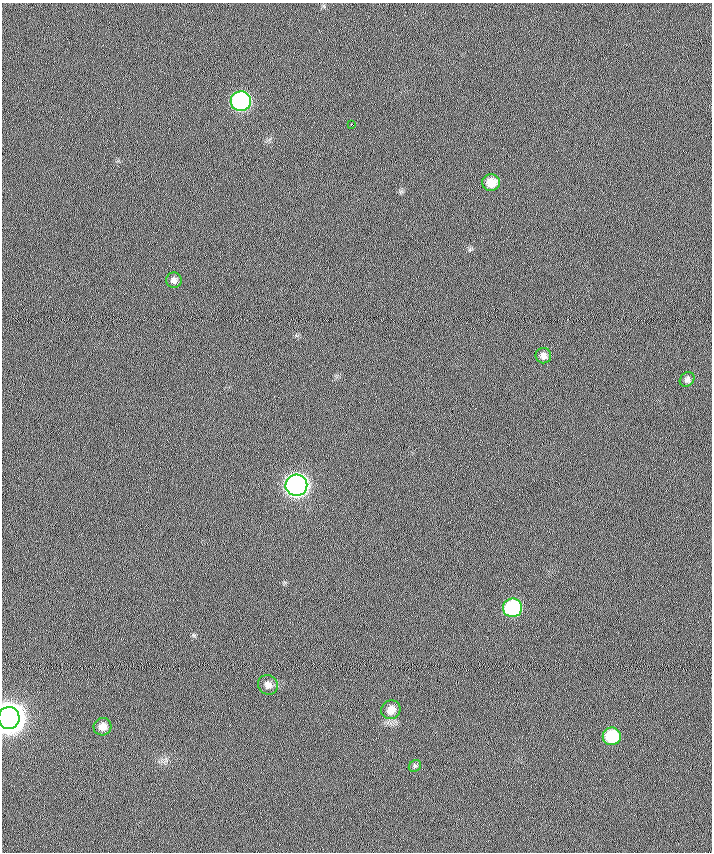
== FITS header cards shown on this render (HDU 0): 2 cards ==
NAXIS1  =                  710 /
NAXIS2  =                  850 /

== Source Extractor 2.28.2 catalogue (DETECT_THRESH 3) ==
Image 710 x 850 px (HDU 0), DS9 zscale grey, 1 PNG px = 1 image px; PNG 714 x 854 px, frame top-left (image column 1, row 850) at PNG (2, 3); each listed source drawn as its Kron ellipse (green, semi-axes under 4 px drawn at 4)
Background 0.137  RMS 6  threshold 18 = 3 sigma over >= 5 px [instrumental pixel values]
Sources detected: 14; all 14 listed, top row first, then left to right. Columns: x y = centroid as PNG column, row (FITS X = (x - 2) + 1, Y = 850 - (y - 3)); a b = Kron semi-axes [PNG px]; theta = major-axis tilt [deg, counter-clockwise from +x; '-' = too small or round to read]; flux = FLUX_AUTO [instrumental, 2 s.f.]
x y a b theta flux
241 101 10 10 - 94000
351 125 3 3 - 4300
491 183 9 8 - 6500
174 280 8 7 - 1900
543 356 8 7 - 2200
687 379 8 6 46 1400
296 485 11 10 - 290000
513 608 9 9 - 46000
268 685 10 9 - 2700
391 710 10 9 - 4100
9 718 11 10 - 910000
102 727 9 8 - 3600
612 736 9 9 - 20000
415 766 6 5 - 820
At the frame edge (FLAGS 8, measured only in part): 1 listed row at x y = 9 718